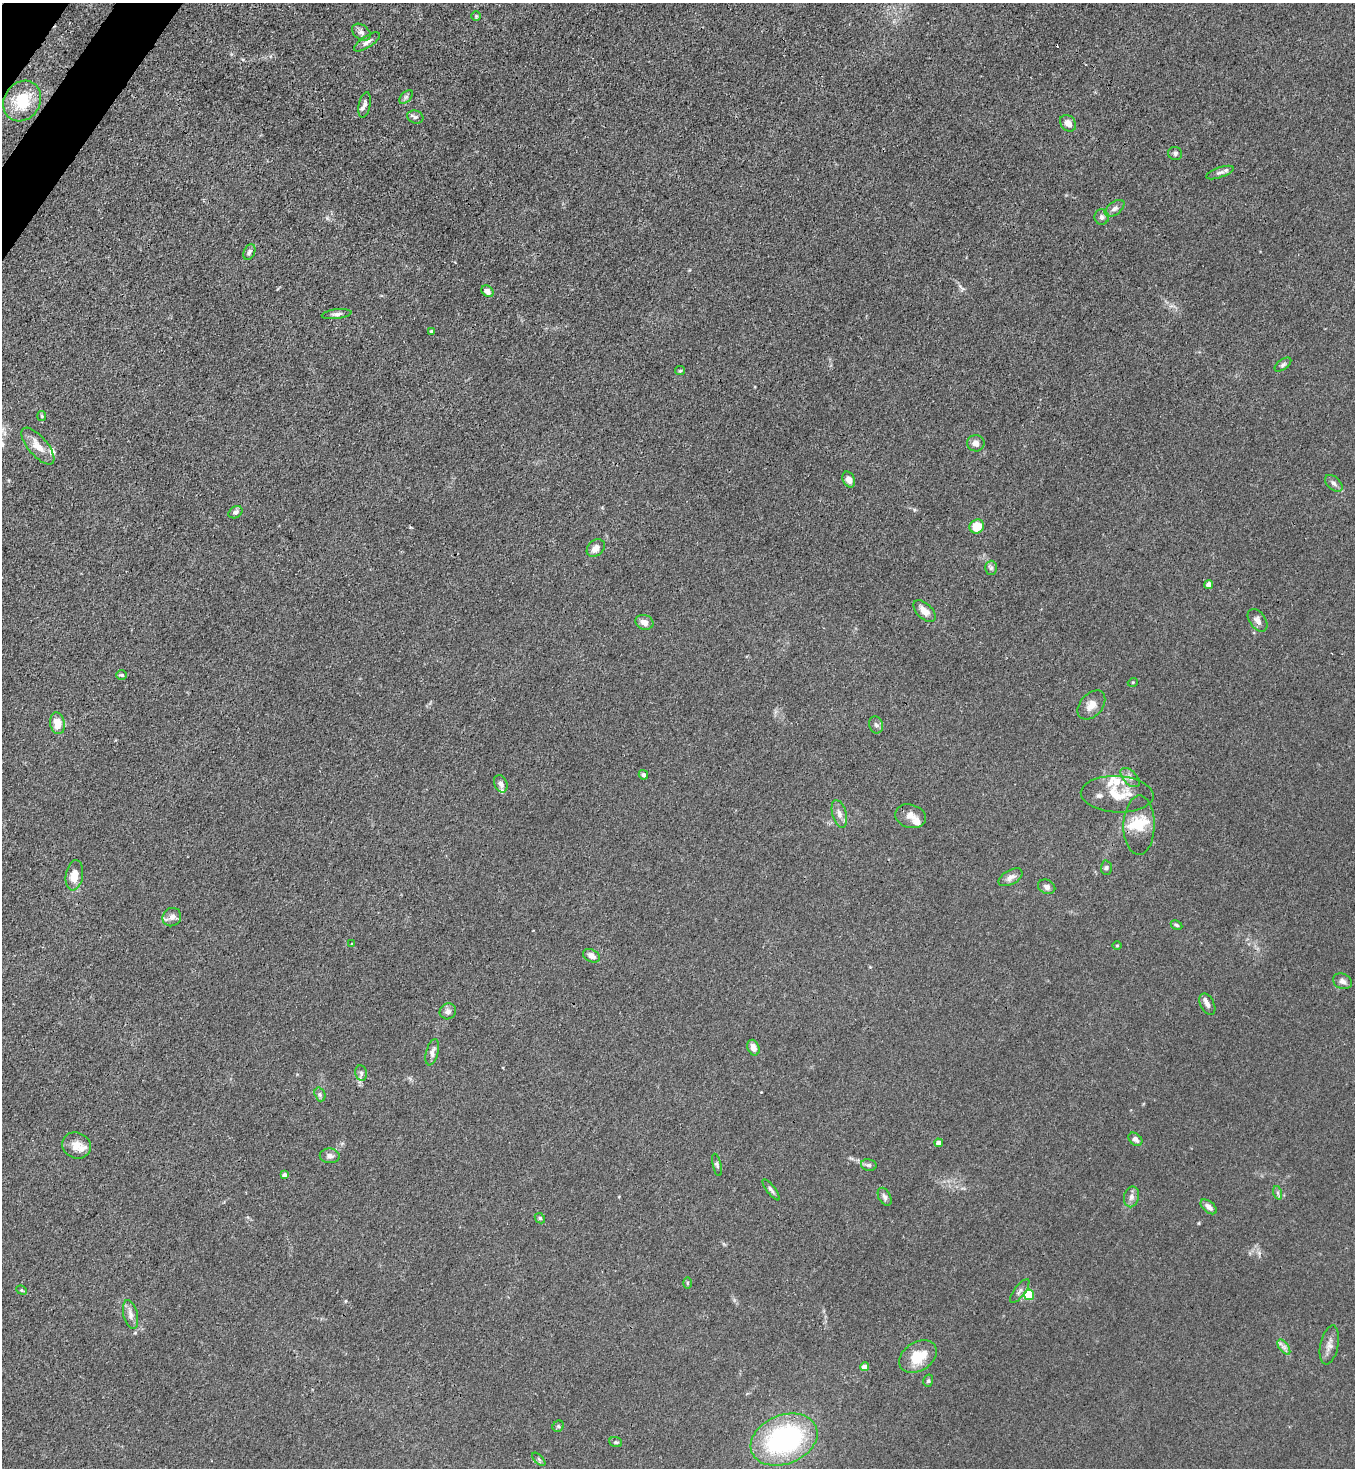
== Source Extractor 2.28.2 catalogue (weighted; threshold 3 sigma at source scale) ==
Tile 11 of 4 x 4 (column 3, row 3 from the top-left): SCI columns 2941-4293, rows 1529-2994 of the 6011 x 5988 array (HDU 1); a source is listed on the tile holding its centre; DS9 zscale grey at full resolution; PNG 1357 x 1470 px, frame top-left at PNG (2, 3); each listed source drawn as its Kron ellipse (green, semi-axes under 4 px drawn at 4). Shown black and unused: <1% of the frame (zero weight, under 3 of 4 exposures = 7% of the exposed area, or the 3 px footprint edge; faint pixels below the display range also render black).
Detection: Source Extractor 2.28.2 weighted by HDU 2 'WHT'; one run over the whole footprint, this tile lists its part. Background 0.0213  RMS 0.0028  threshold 0.0126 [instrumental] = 3 sigma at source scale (4.5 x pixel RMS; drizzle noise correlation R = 1.50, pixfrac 1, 0.05/0.05 arcsec/px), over >= 5 px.
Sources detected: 96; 1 inside a brighter object's white glare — neither listed nor drawn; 9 inside a brighter listed object's ellipse — not listed separately; the other 86 listed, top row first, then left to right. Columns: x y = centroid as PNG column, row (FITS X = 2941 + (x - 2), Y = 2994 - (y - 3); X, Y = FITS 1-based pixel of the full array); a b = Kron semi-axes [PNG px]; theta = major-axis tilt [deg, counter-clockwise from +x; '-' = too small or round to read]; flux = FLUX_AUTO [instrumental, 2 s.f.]
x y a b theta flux
476 16 5 5 - 0.35
361 32 10 7 -38 1
367 42 15 6 33 1.3
406 97 8 5 45 0.59
22 101 21 18 57 9.8
365 105 13 6 78 0.97
415 117 8 6 -17 0.69
1068 123 9 7 -50 1.8
1175 153 7 6 - 0.68
1220 172 14 5 19 1
1115 208 11 6 36 1.2
1102 217 7 7 - 0.95
249 252 8 5 65 0.74
487 291 6 5 - 1.7
337 314 15 5 6 1
432 332 4 4 - 0.54
1283 365 9 5 37 0.63
680 371 5 4 - 0.33
42 416 5 4 - 0.31
976 443 8 8 - 1.7
38 446 23 9 -49 3.8
849 479 8 6 -63 1.4
1334 483 10 6 -42 0.94
235 512 7 5 34 0.88
977 526 7 6 - 4.8
596 548 10 7 44 2.1
991 568 7 6 - 0.63
1209 584 4 4 - 1.4
924 611 13 7 -44 2.4
1258 620 13 8 -55 1.5
644 622 9 7 -19 1.7
122 675 5 4 - 0.45
1133 682 5 3 - 0.23
1091 705 17 11 48 2.7
57 723 11 7 -79 4.5
876 725 9 7 -71 0.82
643 775 5 4 - 0.71
1130 778 12 6 -46 1.3
501 784 9 6 -65 1.2
1117 794 36 18 -3 7.6
839 814 14 7 -74 1.6
910 816 16 11 -15 2.2
1139 825 29 15 89 5.7
1106 868 7 5 89 0.51
74 875 15 8 81 3.6
1011 877 13 7 29 1.5
1047 887 9 7 -26 0.98
172 917 10 9 - 1.5
1176 925 6 4 -28 0.51
351 943 3 2 - 0.28
1117 945 5 3 - 0.24
591 956 9 6 -27 1.5
1342 981 10 7 -24 1.1
1207 1004 11 6 -63 1.1
448 1011 8 7 - 1.1
753 1048 8 5 -68 1.9
432 1052 13 6 75 1.3
361 1073 8 6 -79 0.72
320 1094 7 5 -71 0.61
1135 1139 8 5 -41 1
939 1143 4 4 - 2.2
76 1145 14 13 - 3.1
330 1156 10 7 -4 1.2
717 1165 11 4 -77 0.6
869 1165 8 5 -12 0.63
284 1175 4 4 - 1.2
771 1190 13 4 -52 0.8
1278 1193 7 4 -72 0.53
885 1197 10 6 -63 0.91
1131 1197 10 7 77 1.3
1209 1207 9 5 -40 1.3
540 1218 6 4 -45 0.41
687 1283 6 4 -89 0.31
22 1290 5 4 - 0.36
1020 1291 14 5 52 1.1
1029 1295 5 5 - 12
130 1314 14 7 -76 1.6
1329 1345 20 9 78 2
1284 1347 9 4 -53 0.96
918 1356 20 14 32 7.4
865 1367 4 4 - 2.8
928 1381 6 5 - 0.46
558 1426 6 5 - 0.46
784 1440 35 24 22 46
616 1442 6 5 - 0.45
539 1459 8 3 -45 0.45